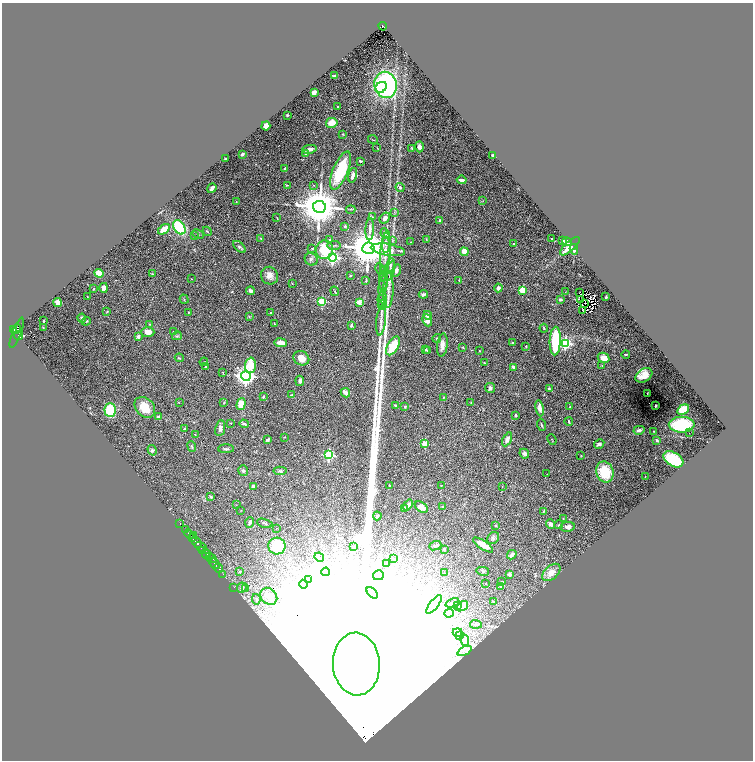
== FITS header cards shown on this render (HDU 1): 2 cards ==
NAXIS1  =                 1502
NAXIS2  =                 1516

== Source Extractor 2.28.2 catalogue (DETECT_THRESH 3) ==
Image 1502 x 1516 px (HDU 1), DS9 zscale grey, zoomed out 1/2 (1 PNG px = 2 x 2 image px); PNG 755 x 762 px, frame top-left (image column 2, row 1515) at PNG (2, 3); each listed source drawn as its Kron ellipse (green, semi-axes under 4 px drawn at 4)
Background 0.765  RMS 0.028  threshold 0.0845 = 3 sigma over >= 5 px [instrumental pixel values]
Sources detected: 319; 39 cannot appear on this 1/2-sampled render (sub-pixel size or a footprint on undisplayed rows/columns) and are neither listed nor drawn; the other 280 listed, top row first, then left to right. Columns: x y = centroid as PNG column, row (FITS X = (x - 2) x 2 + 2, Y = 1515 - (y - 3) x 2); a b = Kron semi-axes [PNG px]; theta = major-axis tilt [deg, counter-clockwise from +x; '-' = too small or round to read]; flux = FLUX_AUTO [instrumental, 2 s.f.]
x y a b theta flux
383 26 4 2 - 7.2e+01
334 76 3 2 - 1.2e+01
386 85 13 11 -80 9.5e+02
381 87 6 5 - 1.0e+02
314 92 4 3 - 1.9e+01
338 107 2 2 - 1.4e+01
287 115 2 2 - 6.8e+00
332 123 6 5 - 7.0e+01
266 126 5 4 - 2.9e+01
343 134 3 2 - 4.0e+00
373 140 5 1 - 3.1e+00
419 147 5 4 - 2.3e+01
377 148 3 1 - 2.0e+00
412 148 4 2 - 4.3e+00
309 149 7 3 9 3.4e+01
242 154 3 2 - 1.2e+01
306 154 3 2 - 3.8e+00
493 156 4 2 - 1.1e+01
225 159 2 2 - 7.9e+00
360 161 3 2 - 6.8e+00
284 169 3 2 - 3.9e+00
340 171 20 7 68 3.6e+02
353 175 7 3 74 2.3e+01
462 180 5 3 - 2.6e+01
287 185 3 2 - 3.1e+00
314 185 3 2 - 2.4e+00
212 188 5 3 - 2.1e+01
400 188 4 4 - 1.3e+01
483 201 3 2 - 2.9e+00
236 202 3 2 - 2.4e+00
319 207 6 6 - 2.2e+04
351 209 5 2 - 4.3e+00
394 212 3 3 - 4.4e+00
372 217 2 2 - 5.0e+00
277 218 4 1 - 2.0e+00
385 218 6 4 56 2.7e+01
440 220 3 3 - 5.8e+00
345 226 3 2 - 8.0e+00
179 227 8 5 -55 3.2e+02
164 229 7 3 36 1.0e+02
370 229 11 3 87 2.2e+01
207 231 5 3 - 4.5e+00
198 234 6 2 -27 3.7e+00
385 234 5 3 - 8.9e+00
194 235 4 2 - 4.1e+00
261 238 3 2 - 2.6e+00
426 239 4 2 - 3.3e+00
552 239 2 2 - 3.6e+00
330 240 3 3 - 9.2e+00
563 240 3 2 - 1.2e+01
392 241 3 2 - 4.3e+00
411 242 2 2 - 2.7e+00
567 242 5 3 - 2.6e+01
386 243 10 4 86 2.2e+01
514 244 3 2 - 7.8e+00
334 245 6 3 6 7.4e+00
570 246 12 5 43 5.9e+01
239 247 7 4 -42 1.3e+01
368 248 6 5 - 2.1e+04
312 249 3 2 - 3.5e+00
574 249 5 3 - 2.1e+01
324 250 9 8 - 1.8e+02
388 250 17 6 -9 5.7e+01
464 252 4 3 - 7.7e+01
385 256 19 5 87 5.1e+01
333 257 4 4 - 1.1e+03
311 259 6 6 - 1.6e+01
390 265 7 3 77 1.1e+01
380 269 6 3 -60 7.6e+00
396 270 6 4 73 1.5e+01
390 271 10 3 72 1.3e+01
99 273 4 4 - 7.3e+01
152 274 4 2 - 4.1e+00
384 274 7 3 87 1.3e+01
350 275 3 2 - 4.1e+00
269 276 9 8 - 3.6e+01
192 279 2 1 - 1.6e+00
383 280 10 3 85 1.4e+01
459 280 3 2 - 3.3e+00
366 281 4 3 - 4.1e+00
292 283 3 2 - 3.0e+00
383 286 10 3 79 1.5e+01
104 288 5 4 - 2.6e+01
498 288 4 4 - 1.7e+01
93 289 4 3 - 4.0e+00
388 290 17 5 88 3.9e+01
522 290 3 3 - 2.1e+02
250 291 4 3 - 1.9e+01
335 291 5 2 - 6.4e+00
565 292 2 2 - 1.8e+00
579 293 2 1 - 6.7e+00
423 294 4 3 - 1.2e+01
87 297 2 2 - 3.4e+00
606 297 2 2 - 6.3e+00
383 298 6 3 -80 8.8e+00
184 299 4 3 - 4.6e+00
560 299 4 3 - 9.6e+00
581 300 2 1 - 6.4e-01
322 301 3 3 - 3.5e+02
382 301 6 4 -74 9.8e+00
359 302 3 2 - 1.1e+02
58 303 4 3 - 4.6e+01
584 303 2 1 - 2.1e+00
382 305 5 3 - 8.8e+00
582 310 2 1 - 1.9e+00
107 312 3 3 - 3.5e+00
188 312 3 2 - 4.2e+00
270 313 2 2 - 9.2e+00
427 315 4 3 - 2.1e+01
249 317 3 3 - 4.2e+00
82 318 4 4 - 1.6e+01
381 320 15 4 84 3.2e+01
427 320 6 4 -66 2.7e+01
44 321 2 1 - 2.9e+00
86 321 5 3 - 6.8e+00
274 323 3 2 - 2.9e+00
149 324 3 2 - 3.1e+00
351 325 3 2 - 8.7e+00
43 328 2 2 - 2.8e+00
544 328 4 2 - 4.2e+00
14 329 3 2 - 2.9e+02
17 329 5 3 - 5.0e+02
148 332 7 4 -1 4.8e+01
173 332 2 2 - 4.0e+00
17 333 16 3 69 1.8e+02
19 335 5 3 - 1.8e+02
177 336 5 4 - 8.5e+00
138 337 4 3 - 1.8e+01
437 338 4 3 - 1.0e+01
555 341 14 5 88 3.2e+02
281 343 6 3 -8 6.4e+01
512 343 3 2 - 4.9e+00
565 343 4 4 - 7.4e+02
442 345 11 5 83 3.6e+01
393 346 10 5 60 1.5e+02
526 346 2 2 - 3.7e+00
463 347 3 3 - 3.8e+00
426 349 3 2 - 3.5e+00
427 350 3 3 - 4.0e+00
480 351 2 2 - 3.7e+00
626 354 4 2 - 4.3e+00
179 358 4 3 - 5.4e+00
301 358 8 7 - 5.7e+01
603 358 6 5 - 5.2e+01
204 362 4 2 - 3.8e+00
484 363 3 2 - 2.5e+00
250 365 7 5 86 1.3e+02
602 365 3 2 - 3.6e+00
206 367 3 3 - 7.5e+00
514 367 2 2 - 9.2e+01
223 372 2 2 - 2.8e+00
644 375 9 6 32 6.9e+01
246 376 5 4 - 3.2e+03
300 381 5 4 - 1.5e+01
490 388 5 5 - 1.5e+01
549 388 4 3 - 6.8e+00
345 393 5 3 - 4.7e+01
647 393 2 1 - 1.8e+00
292 395 2 2 - 5.6e+00
264 397 3 2 - 5.8e+00
444 397 3 2 - 2.7e+00
179 402 2 2 - 2.0e+00
224 402 3 2 - 5.1e+00
471 403 2 2 - 2.1e+00
241 404 6 4 73 9.4e+01
396 405 3 2 - 8.5e+00
656 405 3 2 - 4.2e+00
145 407 12 8 -46 9.6e+01
405 407 3 3 - 6.7e+00
570 407 3 2 - 3.2e+00
540 408 8 3 -81 3.2e+01
110 410 7 5 -88 2.0e+02
683 410 6 4 31 1.5e+02
515 415 3 3 - 8.3e+00
158 417 4 3 - 1.2e+01
569 422 4 2 - 6.0e+00
231 423 2 2 - 4.1e+00
244 424 5 3 - 8.3e+00
542 425 6 2 -69 5.7e+00
682 425 13 8 0 3.2e+02
220 428 8 5 80 2.0e+01
184 429 2 2 - 1.9e+01
639 430 5 3 - 1.9e+01
653 431 2 2 - 2.3e+00
689 433 2 1 - 2.0e+01
195 434 3 2 - 2.3e+00
284 437 3 2 - 3.1e+00
507 439 7 4 63 2.3e+01
268 440 3 2 - 8.6e+00
552 440 5 2 - 3.2e+00
657 440 3 2 - 8.1e+00
425 444 3 3 - 1.6e+02
599 444 5 4 - 1.9e+01
192 447 5 3 - 7.2e+00
226 449 8 3 1 9.3e+00
152 450 5 4 - 1.0e+01
524 454 5 4 - 1.9e+01
329 455 3 3 - 5.9e+02
581 455 3 2 - 1.7e+00
673 459 11 7 -31 2.7e+02
243 471 5 4 - 1.0e+01
280 471 6 3 4 8.1e+00
605 472 10 8 -70 1.7e+02
547 474 2 1 - 1.1e+00
645 476 2 1 - 2.0e+00
441 485 2 2 - 3.0e+00
253 486 3 3 - 3.0e+01
390 486 3 2 - 5.7e+00
502 486 2 2 - 2.0e+00
211 497 4 3 - 8.3e+00
236 505 2 1 - 1.6e+00
408 505 6 4 52 2.3e+01
443 506 3 2 - 6.0e+00
421 507 7 4 -36 2.7e+01
405 508 4 3 - 1.2e+01
241 510 2 2 - 1.9e+00
544 511 4 3 - 4.9e+00
377 516 4 4 - 1.3e+01
563 518 2 2 - 3.2e+00
250 522 5 3 - 1.6e+01
180 523 2 1 - 3.8e+01
265 523 8 3 -15 8.8e+00
550 524 5 4 - 1.4e+01
496 525 3 3 - 3.4e+00
559 525 4 3 - 5.3e+00
568 527 7 4 6 1.9e+01
277 528 3 2 - 2.7e+00
185 530 2 2 - 1.5e+02
189 534 5 2 - 7.4e+02
194 535 2 1 - 2.0e+01
192 538 3 2 - 3.7e+02
493 538 7 5 48 1.4e+01
196 542 6 3 -57 1.4e+03
483 545 12 4 -34 6.9e+01
277 546 8 8 - 1.9e+02
435 546 6 4 20 1.2e+01
201 547 6 3 -30 7.0e+02
353 547 3 2 - 2.9e+00
444 549 4 3 - 8.5e+00
203 550 2 2 - 1.5e+02
206 554 5 4 - 3.1e+02
512 555 5 3 - 3.1e+01
210 556 4 2 - 2.7e+02
319 557 5 3 - 5.9e+00
211 559 5 2 - 2.1e+02
393 559 3 2 - 4.2e+00
386 563 3 2 - 2.5e+00
214 564 6 2 -47 8.3e+02
219 568 5 2 - 9.0e+02
483 571 6 4 -12 9.4e+00
240 572 2 2 - 5.6e+00
326 572 4 3 - 6.5e+00
551 572 11 6 42 5.6e+01
445 573 4 3 - 4.6e+00
223 574 2 1 - 2.6e+01
509 574 4 3 - 1.5e+01
378 575 5 5 - 1.4e+01
309 579 3 2 - 3.3e+00
502 581 3 2 - 2.7e+00
486 583 2 2 - 1.9e+00
303 584 4 3 - 7.8e+00
234 587 2 1 - 2.7e+01
500 587 4 3 - 5.0e+00
242 588 5 5 - 1.0e+01
245 589 2 2 - 2.9e+00
372 593 7 3 -48 8.6e+00
269 596 9 7 -45 3.2e+01
256 599 5 3 - 5.7e+00
493 602 4 3 - 5.0e+00
452 603 7 3 22 8.4e+00
434 604 11 4 53 2.4e+01
458 606 2 2 - 1.5e+01
462 606 6 3 34 4.8e+01
449 613 5 4 - 4.5e+01
476 624 6 4 -4 8.3e+00
457 632 5 4 - 7.6e+00
459 635 4 3 - 6.3e+00
465 640 6 4 -79 1.4e+01
465 651 7 2 26 1.3e+01
356 664 31 23 -87 3.6e+06
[39 sub-pixel or undisplayed-footprint detections neither listed nor drawn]